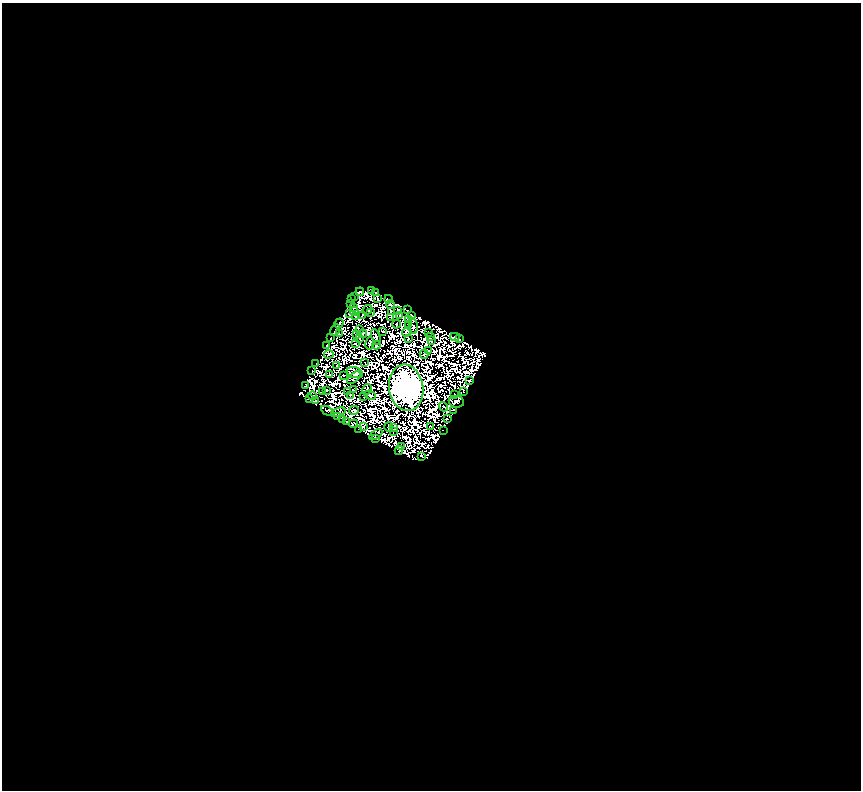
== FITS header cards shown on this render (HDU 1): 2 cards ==
NAXIS1  =                  859
NAXIS2  =                  788

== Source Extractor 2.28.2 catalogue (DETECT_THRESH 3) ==
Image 859 x 788 px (HDU 1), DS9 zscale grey, 1 PNG px = 1 image px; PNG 863 x 792 px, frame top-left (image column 1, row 788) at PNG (2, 3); each listed source drawn as its Kron ellipse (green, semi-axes under 4 px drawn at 4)
Background 0.677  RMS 2.0e-04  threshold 5.98e-04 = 3 sigma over >= 5 px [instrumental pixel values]
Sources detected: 217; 120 with non-positive FLUX_AUTO (blend fragments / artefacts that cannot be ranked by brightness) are neither listed nor drawn; the other 97 listed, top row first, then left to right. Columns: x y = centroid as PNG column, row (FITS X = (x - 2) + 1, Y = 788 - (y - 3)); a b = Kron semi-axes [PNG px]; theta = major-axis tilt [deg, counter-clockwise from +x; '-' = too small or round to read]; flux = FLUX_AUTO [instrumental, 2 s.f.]
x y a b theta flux
372 291 3 2 - 8
360 292 4 2 - 9.4
376 292 3 2 - 14
354 296 3 2 - 13
352 299 2 2 - 9.7
378 299 3 2 - 5.1
389 299 4 3 - 14
351 304 3 3 - 34
390 304 4 2 - 3.6
353 307 2 2 - 18
367 310 5 2 - 21
398 310 3 2 - 26
407 310 2 2 - 13
354 311 4 2 - 8.8
391 311 3 2 - 4.9
370 312 3 2 - 25
349 313 4 2 - 14
363 315 3 2 - 4.4
400 315 2 2 - 17
355 316 3 2 - 21
411 316 3 2 - 36
391 318 2 2 - 11
408 319 3 2 - 29
339 323 5 3 - 76
397 324 4 2 - 27
409 324 2 2 - 8.6
413 326 8 3 -81 8.5
335 330 6 3 57 59
359 330 2 2 - 13
382 331 2 2 - 6.2
363 333 4 2 - 16
406 333 4 3 - 27
429 333 4 2 - 15
339 334 3 2 - 22
356 335 3 2 - 15
430 336 3 2 - 17
376 337 8 3 -70 0.046
455 337 4 3 - 42
330 338 3 2 - 3.3
359 338 3 2 - 21
408 338 3 2 - 32
459 339 3 2 - 32
431 341 3 2 - 15
370 343 6 2 81 29
355 344 3 2 - 5.4
327 345 3 3 - 3.6
376 345 4 3 - 22
428 350 3 2 - 18
329 354 5 4 - 25
424 354 4 3 - 0.37
316 363 3 2 - 13
365 363 3 2 - 1.9
337 366 3 2 - 4.1
312 371 2 2 - 19
355 373 8 5 -17 31
329 374 3 2 - 13
344 375 2 2 - 24
354 378 8 2 44 2.3
470 381 3 2 - 0.37
306 386 3 2 - 27
406 388 23 17 -81 180000
367 389 5 2 - 5.3
327 390 2 2 - 12
354 390 4 2 - 9.6
323 391 3 2 - 15
464 391 4 2 - 24
348 392 3 2 - 8.2
455 394 2 2 - 25
350 395 3 2 - 26
370 395 6 4 -23 0.11
313 396 4 3 - 21
364 397 2 2 - 16
309 399 2 2 - 15
315 401 3 2 - 17
456 402 7 6 - 33
443 407 5 2 - 23
354 410 5 3 - 8.4
454 410 3 2 - 16
327 411 7 3 -29 32
338 412 7 3 20 0.17
337 417 4 2 - 34
447 419 2 2 - 17
342 420 4 3 - 2.8
347 422 3 3 - 54
354 424 4 3 - 8.9
363 427 3 2 - 25
389 427 5 2 - 41
394 427 3 2 - 25
430 427 3 2 - 17
358 429 2 2 - 22
443 430 2 2 - 2.3
393 431 3 2 - 3.3
376 434 7 3 34 61
375 438 4 3 - 38
402 447 2 2 - 13
399 450 5 2 - 16
421 456 3 2 - 26
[120 non-positive-flux detections neither listed nor drawn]